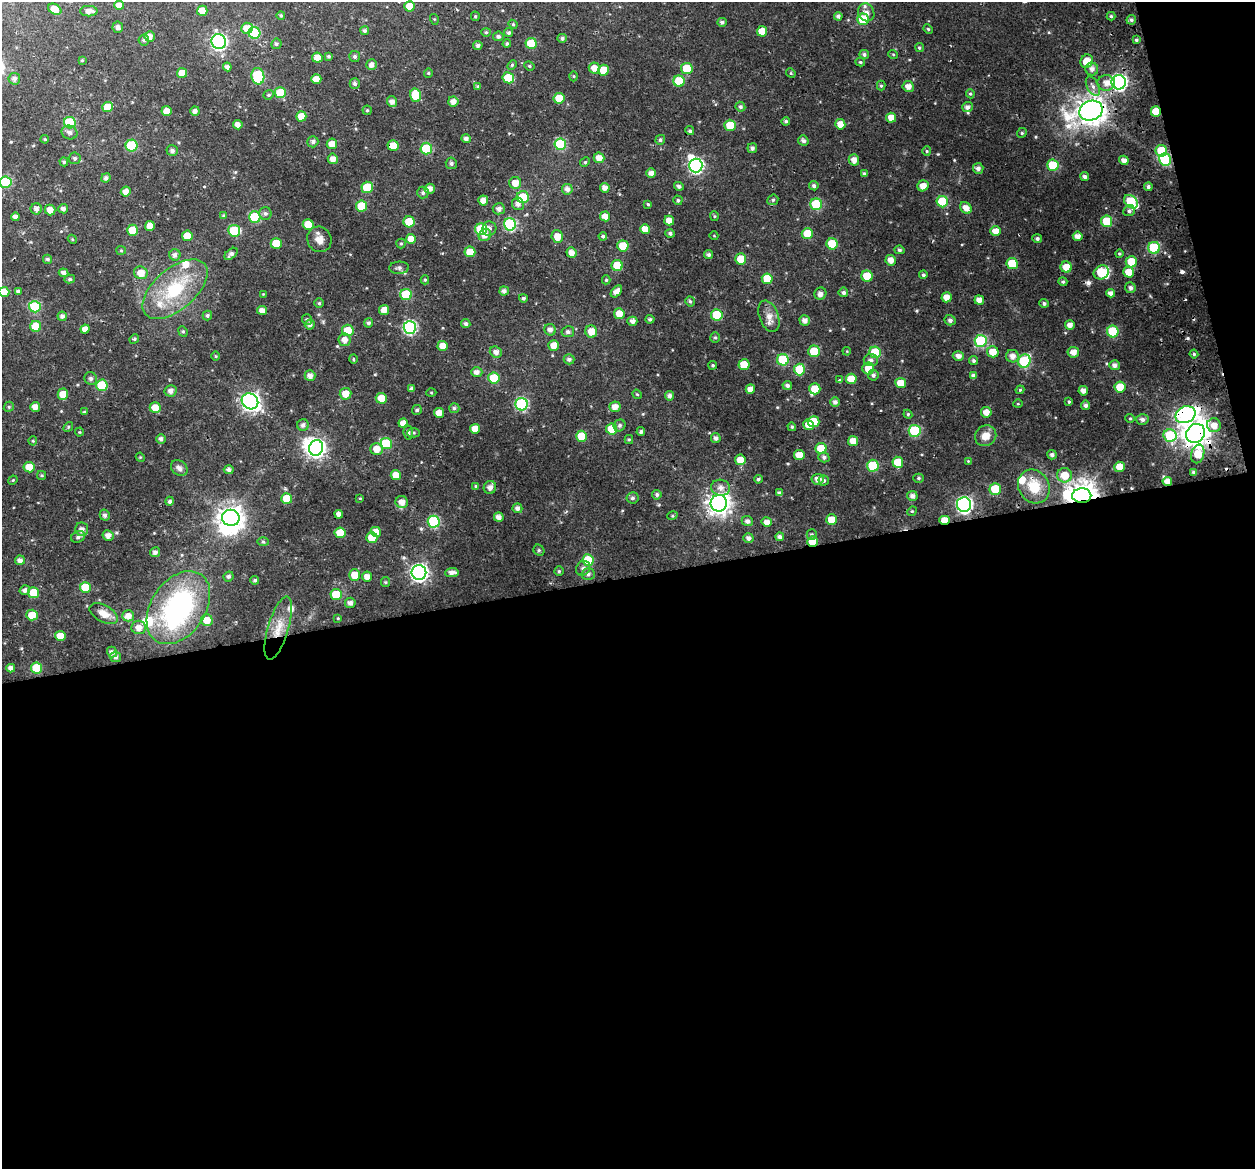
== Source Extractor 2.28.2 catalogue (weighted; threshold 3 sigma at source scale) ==
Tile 16 of 4 x 4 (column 4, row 4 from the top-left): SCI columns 3817-5069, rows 53-1219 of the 5127 x 4818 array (HDU 1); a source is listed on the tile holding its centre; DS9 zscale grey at full resolution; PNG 1257 x 1171 px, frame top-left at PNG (2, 2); each listed source drawn as its Kron ellipse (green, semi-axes under 4 px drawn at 4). Shown black and unused: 53% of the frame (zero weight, under 2 of 3 exposures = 9% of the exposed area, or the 3 px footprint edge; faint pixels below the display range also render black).
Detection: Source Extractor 2.28.2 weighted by HDU 2 'WHT'; one run over the whole footprint, this tile lists its part. Background 0.022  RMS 0.0038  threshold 0.0173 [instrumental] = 3 sigma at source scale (4.5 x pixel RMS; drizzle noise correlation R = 1.50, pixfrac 1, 0.0396/0.0396 arcsec/px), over >= 5 px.
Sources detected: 464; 5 inside a brighter object's white glare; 6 cosmic-ray / hot-pixel residue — neither listed nor drawn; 7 inside a brighter listed object's ellipse — not listed separately; the other 446 listed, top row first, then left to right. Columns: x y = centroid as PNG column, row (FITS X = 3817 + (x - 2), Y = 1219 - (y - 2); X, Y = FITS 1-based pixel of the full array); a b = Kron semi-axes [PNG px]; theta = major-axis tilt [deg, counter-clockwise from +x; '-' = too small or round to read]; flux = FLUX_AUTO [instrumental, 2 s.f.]
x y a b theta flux
119 5 5 4 - 2.6
409 6 5 5 - 5.1
55 9 7 5 -31 4.2
89 11 8 5 0 2.4
202 11 5 5 - 4.5
866 12 9 8 - 2.3
281 15 4 4 - 0.54
475 16 5 4 - 0.52
838 16 4 4 - 1.1
1111 16 4 4 - 0.6
434 19 5 3 - 0.35
863 19 6 5 - 13
1131 20 5 4 - 0.88
722 22 5 4 - 1.1
513 24 4 4 - 0.45
118 27 5 5 - 1.4
247 28 6 5 - 4.5
928 29 5 4 - 0.45
365 31 4 4 - 0.9
762 31 5 5 - 4.6
486 32 4 4 - 0.46
254 33 6 6 - 21
509 33 4 4 - 0.79
150 36 5 5 - 2.2
498 36 5 5 - 0.9
562 38 5 4 - 0.92
144 40 5 5 - 0.67
1136 40 4 3 - 0.64
219 42 7 7 - 83
531 43 5 5 - 11
276 44 5 5 - 0.79
507 44 4 4 - 0.67
478 45 5 4 - 1.1
919 47 5 4 - 0.6
864 54 5 4 - 0.83
893 54 5 3 - 0.32
328 56 4 4 - 0.58
355 56 5 5 - 0.84
317 58 5 5 - 3.2
82 60 4 3 - 0.44
1087 61 7 6 - 5.9
860 62 5 4 - 0.55
371 65 5 5 - 1.7
512 65 5 3 - 0.46
529 66 5 4 - 0.56
227 67 4 4 - 1.5
594 68 5 5 - 3
687 68 6 5 - 9.6
1092 69 6 6 - 1.8
604 70 5 5 - 7.1
182 73 5 5 - 4.7
428 73 4 4 - 0.39
791 73 5 4 - 0.43
258 76 8 6 -80 26
574 76 5 3 - 0.38
508 78 6 5 - 9
14 79 6 6 - 1.3
316 79 5 4 - 3
679 81 5 5 - 12
1119 82 7 7 - 95
1106 83 9 7 3 2.8
355 84 5 5 - 1
881 86 5 4 - 0.64
908 86 5 5 - 2.4
1093 86 10 6 -61 1.5
478 87 4 4 - 0.59
280 93 5 5 - 11
970 94 5 4 - 0.53
269 95 5 4 - 0.58
416 95 7 5 -74 8.7
559 98 5 5 - 5.8
392 101 5 5 - 1.8
453 101 5 5 - 2.1
108 107 5 5 - 6.3
740 107 5 4 - 0.86
967 107 5 5 - 1.6
367 110 4 4 - 0.53
166 111 5 5 - 2.9
195 111 5 4 - 1.5
1091 111 12 9 21 450
1156 111 5 5 - 7
301 116 5 5 - 4.7
891 118 5 5 - 3.2
786 121 4 4 - 0.66
70 123 6 5 - 19
840 124 5 5 - 3.5
238 125 5 4 - 2.2
730 125 5 5 - 9.7
690 131 4 4 - 0.76
70 132 8 6 -23 1.3
1022 133 5 4 - 0.51
45 139 4 3 - 0.48
466 139 5 4 - 1.3
660 140 5 4 - 0.74
803 141 5 5 - 1.1
313 142 5 5 - 1.1
332 144 5 5 - 3
560 144 6 6 - 25
132 146 6 6 - 18
393 146 5 5 - 5.4
752 148 5 4 - 1.1
426 149 6 6 - 18
172 151 6 5 - 1.1
927 151 5 4 - 0.45
1161 151 6 5 - 11
75 158 6 6 - 0.84
599 158 5 5 - 3.3
333 159 5 5 - 2.6
1165 159 6 6 - 25
854 160 5 5 - 2.4
1124 160 5 4 - 2.1
64 162 4 4 - 0.65
585 162 5 4 - 0.5
451 163 6 5 - 0.83
696 165 7 7 - 67
1053 165 6 5 - 14
978 168 5 5 - 1.3
651 173 5 4 - 1.9
864 174 4 3 - 0.85
1085 176 4 4 - 1.1
106 178 5 4 - 1.1
6 182 6 5 - 21
515 183 6 6 - 3.5
679 186 5 4 - 0.97
814 186 5 4 - 0.92
923 186 5 5 - 2.9
367 187 6 5 - 10
1148 187 4 4 - 1
605 188 5 4 - 2.1
430 189 5 5 - 2.2
567 189 5 5 - 1.7
126 192 5 5 - 2.4
423 193 6 5 - 0.9
523 197 6 6 - 9.8
483 200 5 5 - 2.4
678 200 5 4 - 0.68
773 200 6 5 - 0.71
942 202 6 5 - 13
1131 202 8 5 -42 21
518 204 6 6 - 1.7
648 204 4 4 - 0.46
816 204 6 5 - 20
361 206 5 5 - 9.3
966 208 6 5 - 3
36 209 5 5 - 1.6
63 209 5 4 - 1.4
499 209 6 5 - 1.6
50 210 5 5 - 2.8
1129 211 6 5 - 0.97
265 213 6 6 - 0.99
224 216 4 4 - 0.81
605 216 5 5 - 2.9
714 216 5 4 - 0.45
15 217 4 4 - 1.5
255 217 6 5 - 18
669 221 5 5 - 3.4
1106 221 6 5 - 9.5
409 222 5 5 - 9.6
308 224 5 5 - 6.7
510 224 6 6 - 36
150 226 5 5 - 3.8
481 229 6 6 - 18
489 229 7 7 - 1.5
645 229 5 5 - 3.9
133 230 5 5 - 8.6
234 231 6 6 - 17
996 231 5 5 - 3.4
670 233 4 4 - 0.91
807 233 5 5 - 7.9
485 235 6 5 - 2
187 236 5 5 - 5.8
557 236 6 5 - 3.9
603 236 4 4 - 0.7
714 236 4 3 - 0.27
1078 236 5 5 - 2.3
72 239 5 3 - 0.36
319 239 13 12 - 3.3
411 239 5 5 - 3.9
1037 239 5 4 - 0.89
276 243 5 5 - 6.6
401 243 5 4 - 0.47
832 244 5 5 - 11
623 246 5 5 - 9.1
1154 248 6 6 - 23
121 250 5 4 - 0.45
899 250 5 4 - 0.75
470 252 5 5 - 4.3
571 252 5 5 - 2.5
231 254 7 4 40 1.3
1119 254 4 4 - 0.56
175 255 6 5 - 1.3
709 255 4 4 - 0.83
47 259 4 4 - 0.7
741 259 5 5 - 6.9
891 260 5 5 - 2.7
1131 262 6 5 - 8.2
1012 264 6 5 - 10
617 265 5 5 - 9.1
1066 267 5 5 - 4.5
399 268 10 6 3 0.98
1101 272 8 6 30 16
1129 272 5 5 - 5.5
64 273 5 4 - 1.6
141 273 7 6 - 3.8
923 275 4 4 - 0.67
867 276 5 5 - 11
70 279 5 4 - 0.64
767 279 5 5 - 7.7
425 280 4 4 - 0.51
606 280 4 4 - 0.47
1063 282 5 4 - 0.64
1130 288 5 5 - 1.2
175 289 39 20 41 24
18 291 4 4 - 0.97
504 291 5 4 - 1.3
616 291 7 4 48 2.2
4 292 5 5 - 6
843 292 5 4 - 1
1110 293 4 4 - 1.6
263 294 4 4 - 0.28
406 294 5 5 - 15
820 294 6 6 - 1.7
947 297 5 5 - 3.4
523 298 4 4 - 0.69
979 300 5 4 - 2.4
690 301 5 4 - 0.69
319 303 5 5 - 0.59
1044 303 4 4 - 0.84
35 307 6 6 - 24
262 310 5 4 - 2.1
384 310 5 5 - 2.9
619 314 5 5 - 4.8
207 315 5 4 - 0.78
717 315 6 5 - 15
62 316 4 4 - 1.4
769 316 16 9 -70 3.3
307 319 5 5 - 0.66
650 319 4 4 - 0.76
950 320 5 5 - 1.2
632 321 5 4 - 1.7
805 321 5 5 - 2.1
368 323 4 4 - 0.84
466 323 5 4 - 0.86
310 325 5 5 - 1.4
1070 325 5 5 - 2.2
36 326 5 5 - 7.2
410 327 6 6 - 51
85 329 4 4 - 2.4
348 330 6 5 - 6.4
550 330 6 5 - 1.7
183 331 5 4 - 0.53
591 331 6 6 - 4.7
1113 331 6 6 - 16
568 332 6 5 - 1.1
715 337 5 5 - 0.54
134 339 5 4 - 0.55
345 340 6 6 - 2.6
981 341 6 6 - 29
554 345 5 5 - 3.4
443 346 5 5 - 4.1
814 351 6 5 - 12
847 351 4 3 - 0.29
496 352 6 5 - 1.8
875 352 6 5 - 12
993 352 6 5 - 5.1
1073 352 5 5 - 2.6
1194 354 4 4 - 0.6
216 356 5 3 - 0.34
958 356 6 5 - 1.9
1012 356 6 6 - 2.2
353 359 5 4 - 0.43
569 359 5 5 - 1.1
783 360 6 5 - 16
871 360 7 6 - 1.1
973 360 5 4 - 0.72
1024 361 7 6 - 32
713 365 4 4 - 0.52
744 365 5 5 - 7.3
1114 365 5 5 - 1.5
799 369 6 5 - 11
868 369 6 6 - 5.1
477 372 5 5 - 1.8
873 375 5 5 - 0.99
310 376 5 5 - 2
974 376 4 4 - 1.5
91 378 6 6 - 1
494 378 5 5 - 13
851 379 5 5 - 5.3
840 380 4 3 - 0.86
901 383 5 5 - 4.8
102 385 6 5 - 13
787 385 5 4 - 1.2
1120 387 5 5 - 6
411 389 4 4 - 1
750 389 5 4 - 2.4
815 389 5 5 - 5.7
1020 390 4 4 - 0.47
170 391 6 5 - 1.7
1083 391 5 4 - 1.9
431 393 5 3 - 0.37
63 394 6 5 - 4.6
346 394 6 5 - 3.9
637 394 5 4 - 0.42
670 396 5 5 - 1.4
381 398 5 5 - 5.3
250 401 9 7 -39 150
835 402 5 5 - 1.5
1069 402 3 3 - 0.48
522 404 6 6 - 40
1018 404 5 3 - 0.37
1085 405 4 4 - 1.2
9 407 5 4 - 0.61
35 407 5 5 - 2.6
155 407 5 5 - 4.3
615 407 6 5 - 2.9
454 408 5 5 - 0.75
417 410 5 5 - 0.78
84 412 4 3 - 0.49
986 412 5 5 - 3.1
439 413 5 5 - 3.3
908 414 4 4 - 0.45
1185 415 10 8 25 110
1130 418 5 4 - 0.47
1142 419 6 5 - 1.2
814 422 6 5 - 8.2
403 423 5 4 - 2.8
303 425 6 5 - 1.3
620 425 6 5 - 0.83
808 425 5 5 - 3.4
1214 425 7 7 - 2.9
68 427 5 4 - 0.47
792 427 4 4 - 0.65
475 429 5 5 - 4.2
612 429 5 5 - 10
915 431 6 6 - 24
79 432 4 4 - 0.34
641 432 4 4 - 0.79
408 433 7 4 -84 0.66
414 433 6 4 0 0.59
1195 433 10 9 - 420
1170 435 7 6 - 20
582 436 5 5 - 8.6
986 436 11 10 - 3.8
716 438 5 5 - 1.2
161 439 5 4 - 1.2
629 440 4 4 - 0.45
33 441 4 4 - 0.42
853 441 5 5 - 3.8
386 443 6 5 - 19
316 448 8 7 - 130
376 449 6 6 - 3.7
821 449 5 5 - 8.8
1198 454 9 6 75 6.3
799 455 5 5 - 4
1052 455 5 4 - 1
140 457 5 4 - 0.35
824 457 5 5 - 1
740 460 5 5 - 3.6
968 461 4 4 - 0.32
898 462 5 5 - 8
873 466 6 6 - 18
29 467 5 5 - 4.4
1119 467 5 5 - 4.3
179 468 9 7 -37 1.5
229 470 5 4 - 1.3
1194 472 3 3 - 0.85
42 475 4 3 - 0.47
396 475 5 5 - 3.9
1065 475 7 7 - 5.9
919 478 5 4 - 0.64
758 479 4 4 - 0.76
818 479 6 5 - 2.3
13 480 5 3 - 0.35
824 480 5 5 - 0.74
1167 481 5 4 - 2.6
476 486 4 4 - 0.42
1034 486 17 15 -58 9.9
490 487 6 6 - 2
721 488 9 8 - 2
995 489 5 5 - 9.7
780 493 4 4 - 1.2
657 495 5 4 - 0.85
912 496 5 5 - 1.7
1082 496 9 7 1 570
287 498 5 5 - 7.9
360 498 4 3 - 0.33
632 498 6 5 - 0.96
170 501 4 4 - 1.1
402 502 6 6 - 3.1
719 503 8 8 - 250
964 505 7 7 - 95
517 508 5 5 - 1.4
912 511 5 4 - 0.43
339 514 4 4 - 1.8
105 515 5 5 - 1.1
672 516 5 3 - 0.39
499 517 5 4 - 2
231 518 9 8 - 360
831 520 5 5 - 6
945 520 5 4 - 4.9
747 521 6 5 - 1.5
434 522 6 6 - 27
767 522 5 5 - 2.5
82 529 7 6 - 2.1
376 532 5 5 - 3.8
340 533 5 5 - 6.8
108 535 5 5 - 2.2
812 535 5 5 - 0.63
78 537 7 5 28 1.1
780 537 4 4 - 1.1
372 538 5 5 - 6.4
748 538 5 5 - 1.4
263 542 6 4 -2 0.49
812 542 5 5 - 7.6
539 550 6 5 - 0.61
155 552 5 5 - 1.4
20 560 5 4 - 1.5
588 560 6 5 - 13
583 568 8 6 51 1.2
559 571 5 4 - 0.54
419 572 7 7 - 130
452 572 7 4 6 1.9
588 574 7 6 - 1.1
355 575 5 5 - 5.4
228 576 5 4 - 0.85
367 577 5 5 - 2.7
255 580 4 4 - 0.81
385 582 5 4 - 0.42
85 587 5 5 - 9.7
25 590 5 5 - 1.3
34 593 5 5 - 9.3
336 594 5 5 - 9.2
350 603 5 5 - 1.5
178 608 40 27 56 69
104 614 15 8 -29 3.7
32 615 5 5 - 6.3
128 616 6 5 - 2.7
338 618 4 3 - 0.35
207 620 6 6 - 4.7
139 627 7 6 - 3.1
278 628 33 10 73 7.1
60 636 5 5 - 4.3
112 652 5 5 - 1.4
115 657 5 5 - 1.2
11 668 4 4 - 1.7
36 668 5 5 - 12
Overlapping masked pixels (flux is a lower limit): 13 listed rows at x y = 1119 82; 1091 111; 1156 111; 393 146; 1165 159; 1154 248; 1185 415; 1195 433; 1167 481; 1082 496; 945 520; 812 542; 278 628
Isophote crosses this tile's border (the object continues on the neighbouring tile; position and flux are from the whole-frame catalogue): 2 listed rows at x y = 6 182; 4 292